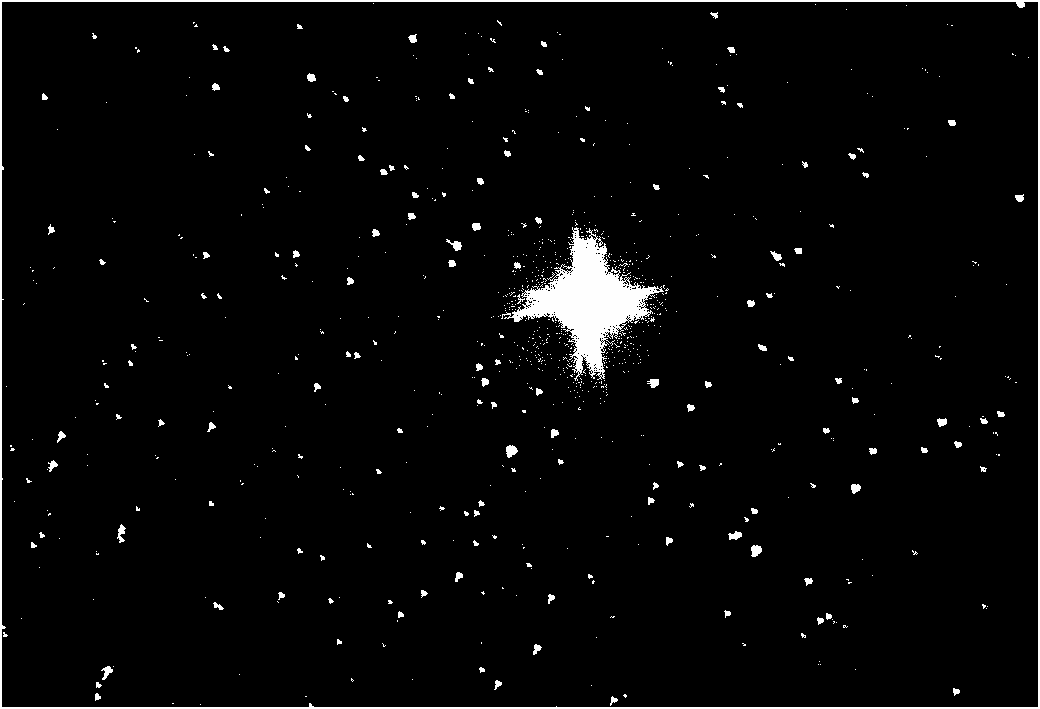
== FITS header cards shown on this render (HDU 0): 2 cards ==
NAXIS1  =                 2072
NAXIS2  =                 1410

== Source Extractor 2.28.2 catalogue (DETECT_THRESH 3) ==
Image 2072 x 1410 px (HDU 0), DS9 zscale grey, zoomed out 1/2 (1 PNG px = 2 x 2 image px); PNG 1040 x 709 px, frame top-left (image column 1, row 1410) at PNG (2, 2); no overlay
Background 80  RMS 28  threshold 83.2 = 3 sigma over >= 5 px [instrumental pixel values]
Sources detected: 5; all 5 listed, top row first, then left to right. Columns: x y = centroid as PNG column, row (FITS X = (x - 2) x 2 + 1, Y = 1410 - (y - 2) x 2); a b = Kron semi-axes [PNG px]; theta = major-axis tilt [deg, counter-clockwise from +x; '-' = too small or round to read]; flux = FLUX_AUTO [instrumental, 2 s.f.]
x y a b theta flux
587 301 32 31 - 430000
654 382 6 6 - 14000
511 450 10 9 - 35000
855 487 4 2 - 6100
756 549 11 9 -27 37000